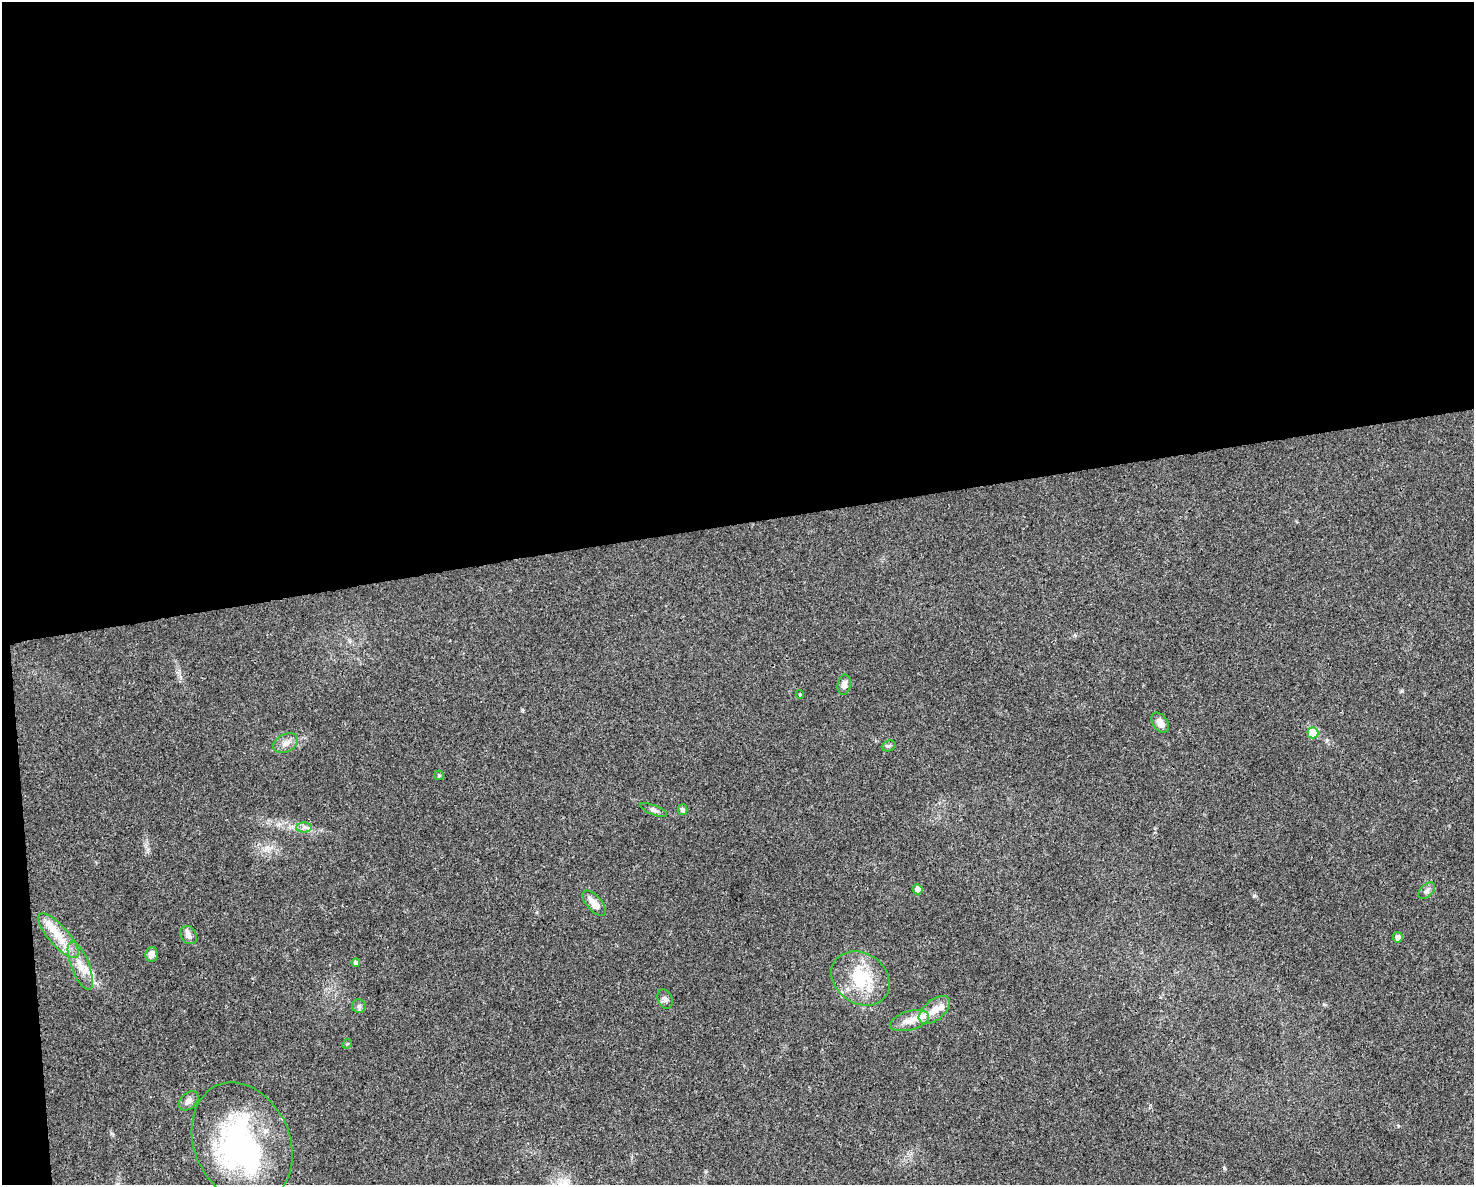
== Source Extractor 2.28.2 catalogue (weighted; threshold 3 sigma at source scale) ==
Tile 1 of 3 x 4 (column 1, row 1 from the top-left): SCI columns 64-1535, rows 3550-4732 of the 4497 x 4732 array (HDU 1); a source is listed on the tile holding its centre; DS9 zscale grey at full resolution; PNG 1476 x 1187 px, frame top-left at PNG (2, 2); each listed source drawn as its Kron ellipse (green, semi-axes under 4 px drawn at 4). Shown black and unused: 45% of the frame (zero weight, under 3 of 4 exposures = <1% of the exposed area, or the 3 px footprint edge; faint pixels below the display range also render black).
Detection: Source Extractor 2.28.2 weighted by HDU 2 'WHT'; one run over the whole footprint, this tile lists its part. Background 0.0311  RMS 0.0039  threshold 0.0175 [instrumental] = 3 sigma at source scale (4.5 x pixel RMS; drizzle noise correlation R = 1.50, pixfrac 1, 0.0396/0.0396 arcsec/px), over >= 5 px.
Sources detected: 34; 2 inside a brighter object's white glare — neither listed nor drawn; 5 inside a brighter listed object's ellipse — not listed separately; the other 27 listed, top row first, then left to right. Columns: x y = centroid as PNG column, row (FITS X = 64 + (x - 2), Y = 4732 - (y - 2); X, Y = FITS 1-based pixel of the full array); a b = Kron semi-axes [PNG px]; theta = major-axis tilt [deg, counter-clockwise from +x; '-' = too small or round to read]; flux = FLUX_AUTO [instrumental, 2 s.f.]
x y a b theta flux
844 685 10 6 79 2
800 694 4 3 - 0.49
1160 723 11 7 -54 2.8
1313 733 5 5 - 14
286 743 13 8 29 2.7
889 746 7 5 20 0.7
439 775 5 4 - 0.47
653 810 14 4 -22 1.2
683 810 5 5 - 1.1
304 827 7 5 0 1.2
918 889 5 5 - 3
1427 891 10 6 44 1.2
594 903 15 7 -49 4.3
188 935 10 7 -55 1.5
59 936 28 10 -48 7.3
1398 937 5 5 - 2.4
151 954 7 6 - 2.3
356 962 4 4 - 1.3
80 966 25 9 -69 5.3
861 978 31 25 -34 20
665 999 10 7 -66 1.3
359 1006 7 7 - 1.1
934 1010 18 10 38 4.5
909 1021 20 9 15 4.5
347 1044 5 4 - 0.43
189 1101 11 8 43 1.9
242 1143 62 47 -66 76
Unlisted compact peaks at least as high as the median listed source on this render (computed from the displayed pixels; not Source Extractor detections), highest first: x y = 1254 896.